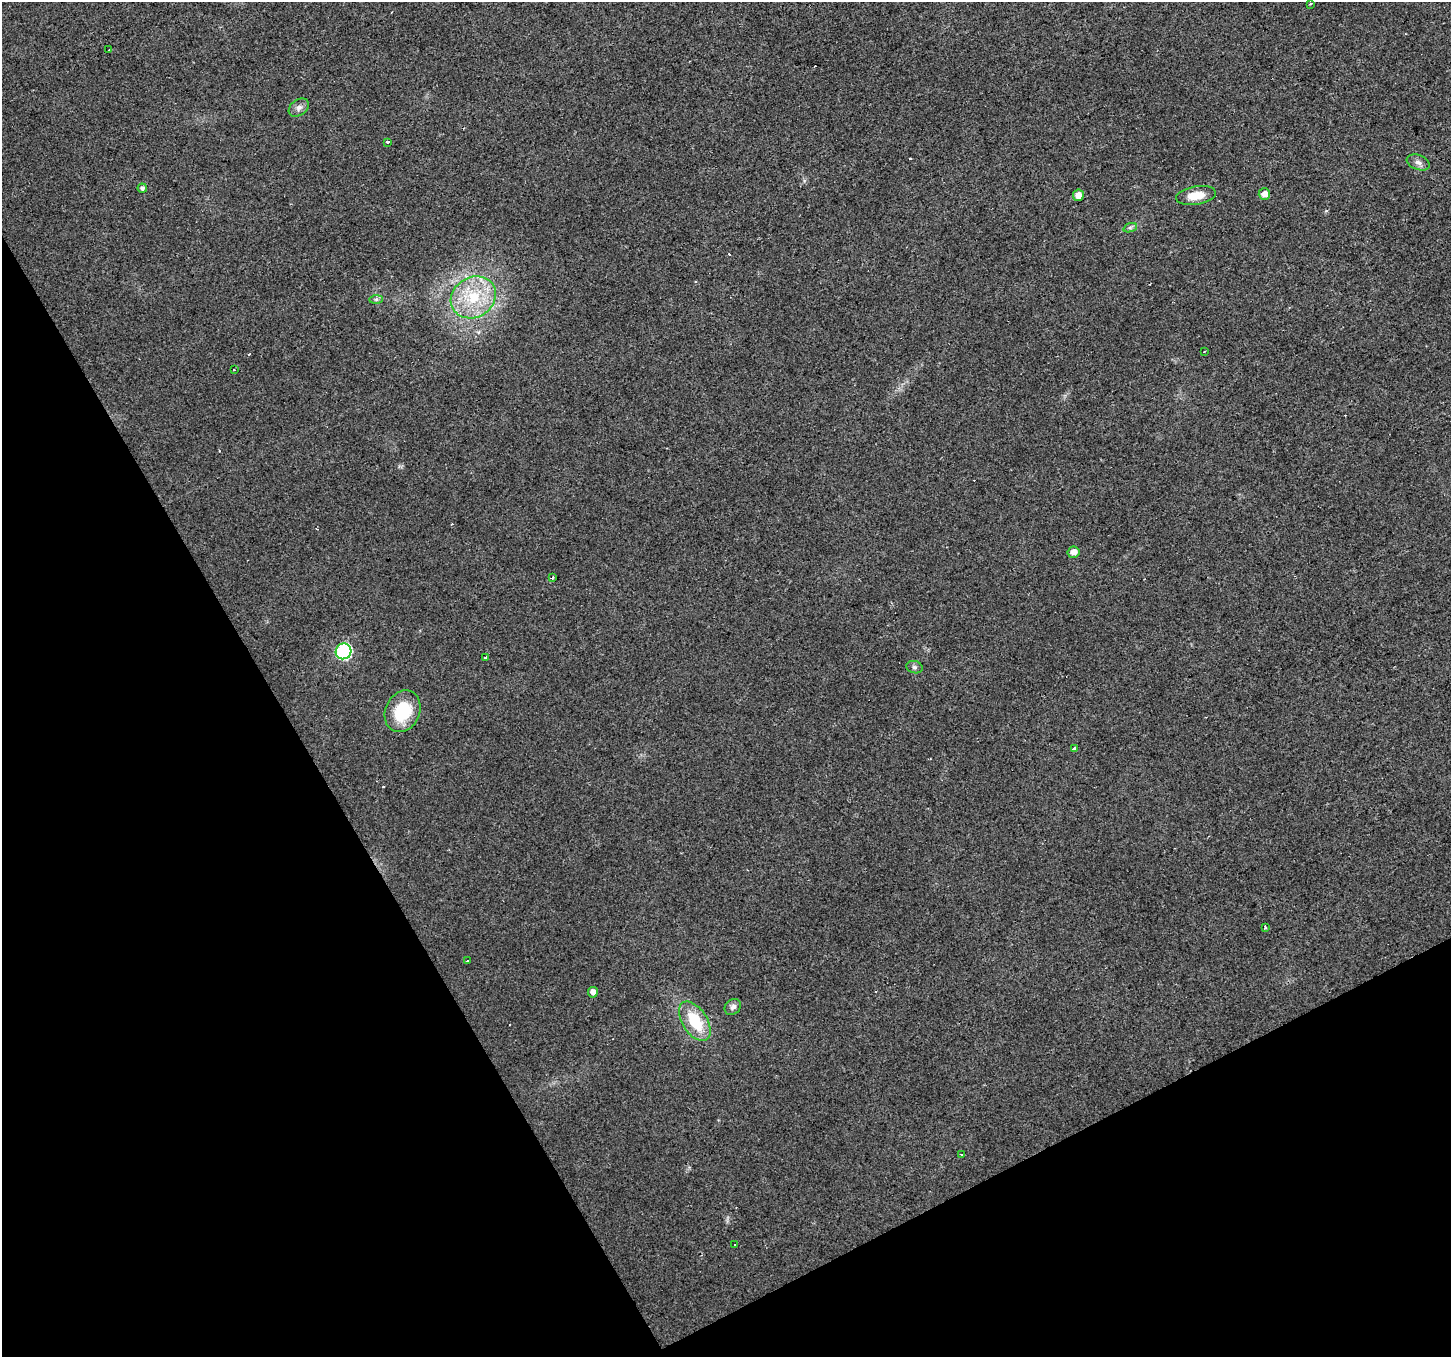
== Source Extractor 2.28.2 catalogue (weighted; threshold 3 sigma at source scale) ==
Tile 14 of 4 x 4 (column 2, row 4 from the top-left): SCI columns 1449-2897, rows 106-1460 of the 5796 x 5687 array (HDU 1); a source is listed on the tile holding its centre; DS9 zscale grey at full resolution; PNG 1453 x 1359 px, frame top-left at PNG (2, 2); each listed source drawn as its Kron ellipse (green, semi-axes under 4 px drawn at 4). Shown black and unused: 28% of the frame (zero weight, under 2 of 3 exposures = <1% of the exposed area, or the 3 px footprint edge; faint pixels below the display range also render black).
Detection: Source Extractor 2.28.2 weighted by HDU 2 'WHT'; one run over the whole footprint, this tile lists its part. Background 0.0148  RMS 0.006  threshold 0.0271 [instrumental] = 3 sigma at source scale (4.5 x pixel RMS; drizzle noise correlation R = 1.50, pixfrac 1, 0.0396/0.0396 arcsec/px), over >= 5 px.
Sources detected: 40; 12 cosmic-ray / hot-pixel residue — neither listed nor drawn; the other 28 listed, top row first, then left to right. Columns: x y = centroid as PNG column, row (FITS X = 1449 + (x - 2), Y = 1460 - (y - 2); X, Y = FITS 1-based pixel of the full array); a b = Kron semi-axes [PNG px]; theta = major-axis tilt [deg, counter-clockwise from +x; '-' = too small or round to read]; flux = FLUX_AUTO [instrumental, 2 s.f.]
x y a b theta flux
1310 4 4 3 - 0.63
109 50 2 2 - 0.52
299 108 11 8 35 2.7
387 142 3 3 - 3.1
1418 162 12 7 -22 2.8
142 188 4 4 - 1.7
1264 194 6 5 - 4.2
1078 195 6 5 - 4.6
1196 196 20 9 9 9.9
1130 228 7 4 20 1.3
473 297 23 20 31 28
376 299 7 4 1 1.2
1204 351 3 2 - 0.85
234 370 2 2 - 0.59
1074 552 6 5 - 4.1
552 578 4 3 - 1.8
344 651 8 7 - 88
486 657 3 3 - 3.5
914 667 8 6 -15 1.5
403 711 21 17 65 27
1074 748 3 3 - 2.9
1265 927 3 2 - 0.97
467 961 3 2 - 0.45
593 992 5 5 - 3
733 1007 9 7 41 2.4
695 1021 22 12 -57 24
961 1155 3 2 - 0.87
735 1245 3 3 - 2.1